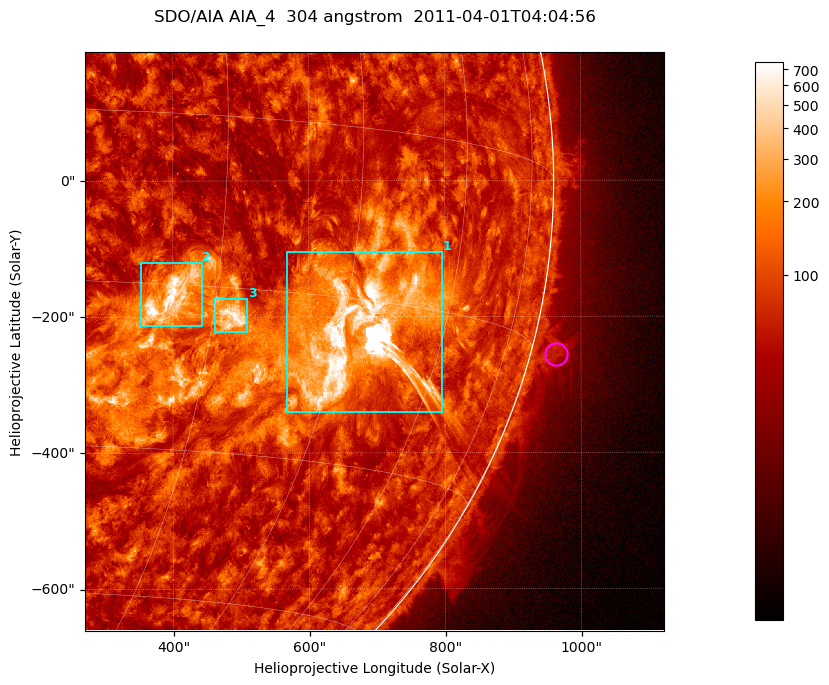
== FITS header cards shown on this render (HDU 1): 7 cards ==
TELESCOP= 'SDO/AIA '           / For AIA: SDO/AIA
INSTRUME= 'AIA_4   '           / For AIA: AIA_ATA1, AIA_ATA2, AIA_ATA3 or AIA_AT
WAVELNTH=                  304 / [angstrom] Wavelength
WAVEUNIT= 'angstrom'           / Wavelength unit: angstrom
DATE-OBS= '2011-04-01T04:04:56.123' / [ISO] Date when observation started; ISO 8
CTYPE1  = 'HPLN-TAN'           / CTYPE1; Typically HPLN
CTYPE2  = 'HPLT-TAN'           / CTYPE2; Typically HPLT

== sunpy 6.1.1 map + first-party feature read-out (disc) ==
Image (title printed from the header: SDO/AIA AIA_4  304 angstrom  2011-04-01T04:04:56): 1418 x 1418 px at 0.6 arcsec/px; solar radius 960 arcsec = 1600 px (partial field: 18% of the solar disc is inside the frame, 73% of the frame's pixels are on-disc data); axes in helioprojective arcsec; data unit not stated in the header (colour bar unlabelled)
Orientation: roll -0.132 deg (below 1 deg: not rotated)
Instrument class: DISC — disc imager (sunpy class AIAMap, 304 A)
Bright regions (active regions / flare kernels): reference = the on-disc median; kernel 11 px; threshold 5 sigma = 175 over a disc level ~72.5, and >= 1.15x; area >= 2010 px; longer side >= 17 px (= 10 arcsec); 3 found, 3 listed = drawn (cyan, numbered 1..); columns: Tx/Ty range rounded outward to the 2 arcsec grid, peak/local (2 s.f.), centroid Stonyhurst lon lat
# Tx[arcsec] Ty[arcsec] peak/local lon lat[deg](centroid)
1 566..796 -340..-104 119 +48 -18
2 352..444 -214..-120 12 +26 -16
3 460..510 -224..-174 10 +32 -18
Off-limb structures (1.02-1.3 R_sun): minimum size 400 px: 5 found; the strongest spans PA ~250..260 deg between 1.02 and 1.08 R_sun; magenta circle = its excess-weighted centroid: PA ~255 deg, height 1.04 R_sun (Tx ~964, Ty ~-256 arcsec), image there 2.3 x the reference